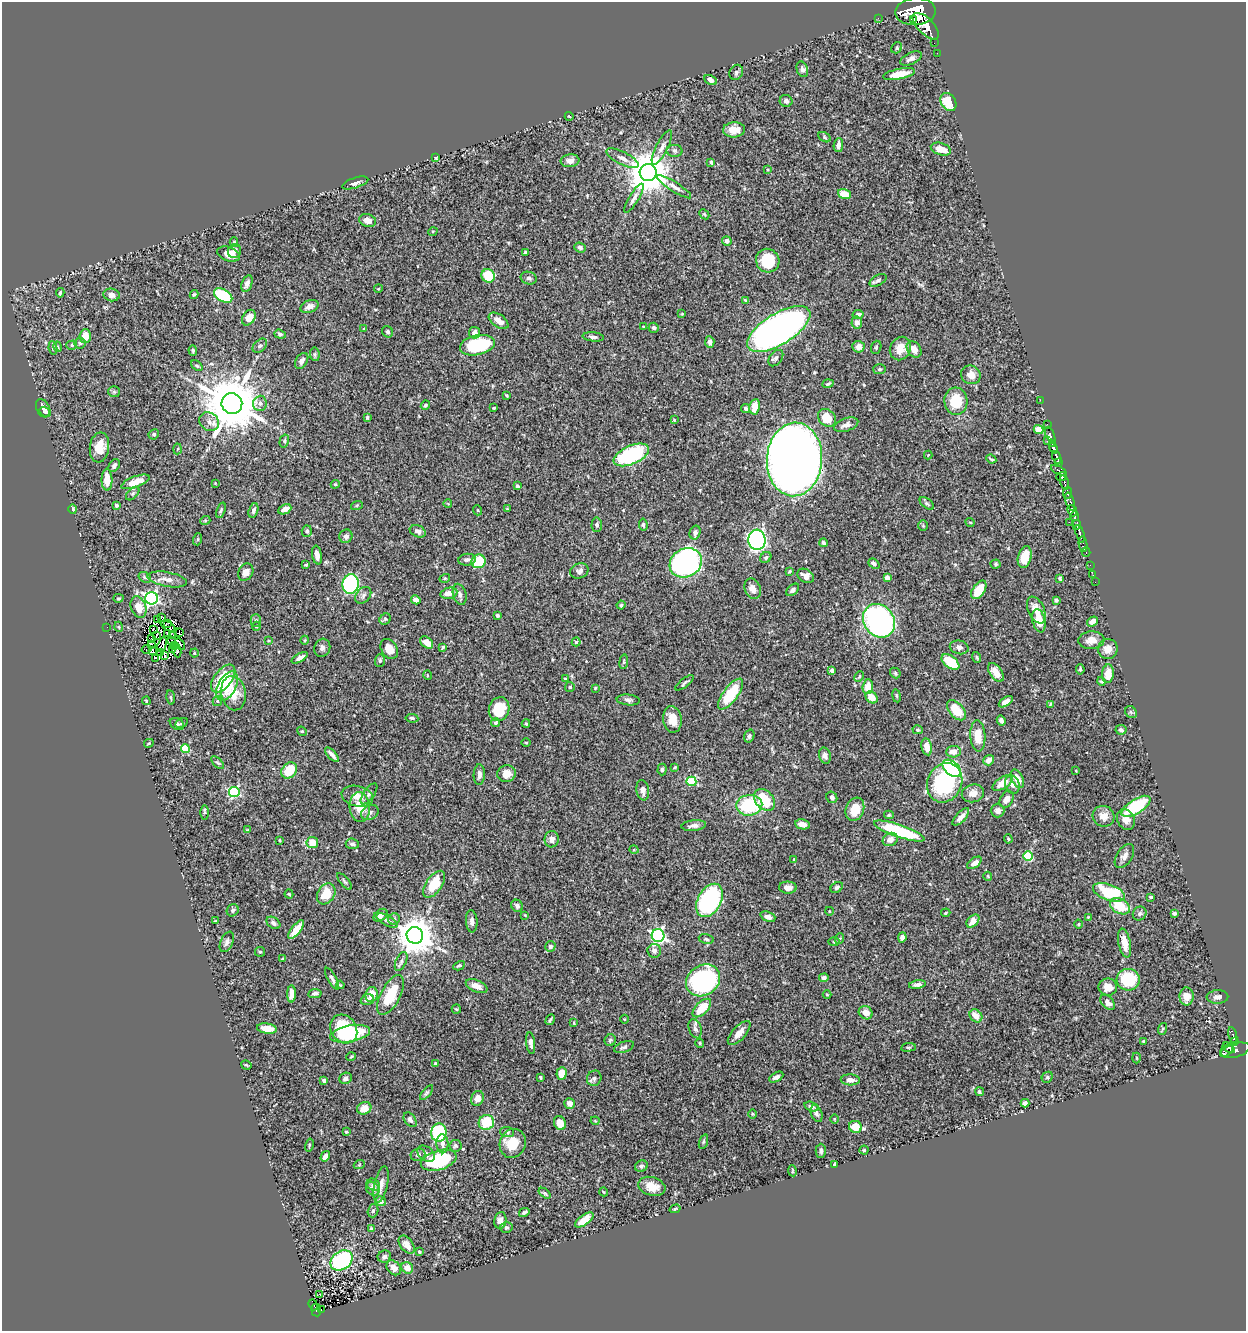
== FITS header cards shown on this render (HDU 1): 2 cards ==
NAXIS1  =                 1244
NAXIS2  =                 1329

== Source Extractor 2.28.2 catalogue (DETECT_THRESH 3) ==
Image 1244 x 1329 px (HDU 1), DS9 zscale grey, 1 PNG px = 1 image px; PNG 1248 x 1333 px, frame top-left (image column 1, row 1329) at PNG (2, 2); each listed source drawn as its Kron ellipse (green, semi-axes under 4 px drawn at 4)
Background 0.612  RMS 0.022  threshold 0.0655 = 3 sigma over >= 5 px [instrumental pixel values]
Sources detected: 493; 4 with non-positive FLUX_AUTO (blend fragments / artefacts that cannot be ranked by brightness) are neither listed nor drawn; the other 489 listed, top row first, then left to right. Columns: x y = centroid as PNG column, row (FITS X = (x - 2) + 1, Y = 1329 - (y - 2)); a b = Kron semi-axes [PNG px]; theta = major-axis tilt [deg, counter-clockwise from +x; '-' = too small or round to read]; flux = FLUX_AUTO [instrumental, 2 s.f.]
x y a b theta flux
915 12 20 13 3 7800
878 18 2 2 - 8.5
914 20 3 2 - 260
926 26 17 8 -45 2800
934 43 2 2 - 6.2
897 48 6 5 - 2.2
937 53 2 2 - 6.3
911 59 12 5 23 6.2
802 69 8 5 -69 3.7
736 72 8 6 58 3.3
899 74 16 5 11 28
711 80 7 4 -30 5.5
786 101 6 6 - 4.1
948 102 9 7 -60 40
569 116 4 2 - 1
734 130 11 7 3 16
824 137 7 4 -30 2.3
838 145 7 4 82 6.1
662 147 19 6 63 8.8
941 149 10 6 -18 15
674 151 8 6 -3 3.5
436 158 3 2 - 1.4
622 158 18 6 -27 9.6
570 161 9 6 4 7.6
711 162 4 3 - 1.8
768 170 3 3 - 1.3
648 172 8 8 - 5200
355 183 13 5 18 5.7
674 187 20 5 -33 8.4
844 194 7 5 -17 21
634 198 16 5 58 6.4
704 214 6 4 -43 1.9
367 220 8 6 -17 9.7
433 231 5 3 - 1.1
727 241 5 4 - 4.4
234 242 5 4 - 1.9
580 247 6 4 -23 4.2
235 251 7 6 - 6.5
525 252 4 3 - 2.1
229 254 12 6 -21 15
768 261 12 11 - 47
488 276 7 6 - 48
529 278 8 6 -15 4.3
878 280 9 5 30 3.9
247 283 8 5 72 6
378 289 4 3 - 1.2
60 293 4 3 - 2.1
111 295 8 6 -9 5.9
194 295 4 3 - 1.7
223 296 10 6 -30 79
745 300 4 3 - 1.9
309 306 9 6 21 7.5
682 314 4 2 - 1
858 314 6 4 12 4.6
249 318 8 6 55 16
499 321 11 6 -35 11
857 322 6 5 - 5.3
643 327 3 2 - 1.5
654 328 5 5 - 3.3
363 329 4 3 - 1.4
779 329 36 15 32 940
387 332 6 5 - 3.1
474 333 6 5 - 7.1
280 334 6 4 -19 2.7
85 336 7 6 - 18
593 337 11 4 -5 4.9
710 342 6 4 -85 7.1
80 343 5 5 - 2.2
72 345 5 4 - 2.4
477 345 17 10 12 93
260 346 8 5 43 3.9
58 347 5 3 - 1.3
858 347 6 5 - 9.4
876 347 7 5 70 2.1
53 348 7 4 -82 2.7
900 348 12 10 59 20
914 349 9 6 -55 12
193 350 5 4 - 2
315 354 7 5 -84 2.4
776 358 9 6 52 3.9
302 361 9 5 58 5.7
197 366 6 4 -39 2.7
879 369 6 5 - 2.4
971 375 10 9 - 14
828 384 5 3 - 1.8
114 392 6 5 - 1.8
507 395 4 3 - 1.7
1040 400 2 2 - 9.7
956 401 14 11 -86 37
232 403 10 10 - 10000
260 403 7 6 - 5.5
425 405 5 4 - 2
755 407 8 5 80 18
43 408 10 6 -65 6.3
494 408 3 3 - 1.7
746 408 4 4 - 3.7
45 412 6 4 -31 3.5
367 417 3 3 - 2.4
827 418 10 8 -42 32
674 420 4 4 - 1.2
209 422 10 9 - 10
1047 424 2 2 - 14
846 425 12 6 18 8.2
1038 430 5 4 - 15
154 434 5 5 - 2.6
1050 435 8 3 -68 43
284 441 6 4 76 2.3
1047 441 4 2 - 17
1052 443 3 3 - 170
99 447 15 9 83 22
1054 448 5 4 - 780
177 449 5 3 - 1.6
631 455 19 9 24 130
928 455 4 4 - 1.2
1057 457 7 3 -66 500
794 459 37 27 87 2200
991 459 5 2 - 1.7
1059 463 3 2 - 100
114 466 7 5 59 3.7
1059 470 8 3 -27 150
1061 477 5 3 - 190
107 480 11 5 -89 16
135 482 15 5 20 22
215 483 3 2 - 0.97
1064 483 7 3 -72 380
335 484 4 4 - 1.7
517 486 4 3 - 2.5
133 493 8 5 45 3.3
1067 493 6 4 87 370
1070 502 9 4 -72 200
927 503 8 4 -38 2.9
448 504 4 2 - 1
116 505 3 3 - 2.8
357 505 6 4 20 1.8
73 509 4 4 - 3.1
285 509 7 4 26 11
507 509 3 3 - 1
221 510 8 4 71 2.3
253 510 7 4 74 4.6
477 510 5 3 - 1.3
1072 511 6 4 -66 1300
1074 516 5 3 - 230
205 521 5 3 - 1.5
970 522 5 3 - 1.4
1069 522 2 2 - 15
597 525 7 5 86 3.3
643 525 6 4 -84 2.8
1077 525 5 3 - 370
923 526 5 4 - 1.8
307 531 6 5 - 3.5
418 531 8 5 -24 5.5
695 532 7 5 75 6
1080 534 9 3 -72 680
346 536 7 6 - 5.5
198 539 6 4 72 1.7
757 540 10 8 -85 350
823 543 4 3 - 3
1083 544 8 3 -81 110
1086 552 4 2 - 61
317 555 9 4 -81 8.6
766 557 6 5 - 2.9
1025 557 11 6 75 24
467 560 9 6 8 4.8
478 561 7 6 - 57
686 563 17 14 28 370
874 564 6 4 -41 4.4
996 564 5 4 - 1.8
306 565 3 3 - 1.6
1090 565 2 2 - 6.2
579 571 9 7 23 5.5
789 571 3 2 - 1.5
246 572 9 7 62 8.3
1093 575 2 2 - 5
806 576 9 6 -31 8.3
145 577 7 5 -32 2.8
445 578 5 3 - 1.4
887 578 4 4 - 13
1060 578 3 3 - 1.9
167 579 20 7 -10 11
1095 582 2 2 - 5.7
351 584 10 8 78 200
753 589 10 8 -66 12
793 590 7 5 42 4.5
979 590 10 6 57 34
449 593 8 5 11 12
460 594 11 6 -75 5.7
363 595 9 7 48 5.2
118 598 5 4 - 1.9
152 598 6 6 - 330
416 600 5 4 - 8.3
1056 600 4 3 - 3.1
621 605 4 4 - 1.9
138 607 11 7 -70 20
1036 610 14 8 -65 18
497 615 4 3 - 2.4
161 618 3 2 - 3.7
158 619 3 2 - 1.5
385 619 6 5 - 2.2
256 621 6 5 - 2.8
879 621 18 15 -53 340
1039 621 12 6 -77 23
1092 622 6 4 34 8.5
168 623 3 2 - 1
168 626 8 2 -31 0.072
256 626 4 4 - 1.4
107 627 2 2 - 8.7
119 627 5 3 - 1.2
153 629 3 2 - 1.4
179 633 3 2 - 1.1
167 634 3 2 - 0.31
173 635 3 2 - 0.49
156 636 3 2 - 0.89
152 638 3 2 - 2
171 640 2 2 - 0.65
305 640 4 3 - 1.2
1091 640 13 8 5 13
268 641 4 3 - 1.1
427 642 7 5 -42 12
576 642 4 4 - 1.9
152 644 4 2 - 1.2
162 644 7 3 74 1.2
180 644 6 4 -55 1.1
175 645 3 2 - 0.43
443 647 4 3 - 2.1
959 647 9 6 -12 5.8
322 648 9 8 - 5.2
146 649 5 3 - 2.8
389 649 11 7 -58 18
1108 649 10 10 - 12
152 650 3 2 - 0.48
173 650 3 2 - 0.41
177 651 7 2 -82 0.96
161 653 2 2 - 1.2
194 653 4 3 - 1.1
165 656 4 2 - 1.3
977 657 5 3 - 1.7
155 658 3 2 - 1.3
300 658 9 3 31 5.9
380 661 6 5 - 3.1
624 662 7 3 82 1.8
950 662 10 6 -39 48
1080 669 5 3 - 2.4
832 671 4 4 - 9.6
996 672 11 6 -55 14
895 673 6 4 -47 2.1
1108 674 9 6 84 18
427 675 5 3 - 1.2
859 676 5 4 - 1.7
223 679 16 9 52 65
565 679 4 3 - 1.3
1102 681 4 3 - 2.2
684 683 11 3 37 2.5
227 686 16 9 61 34
570 687 5 5 - 2.5
868 687 7 5 85 17
595 688 4 4 - 1.4
233 693 17 12 -79 27
731 694 18 7 53 57
896 696 6 3 -80 1.7
872 697 6 5 - 17
171 698 7 3 -81 2
628 700 11 5 -5 4.5
146 701 4 3 - 1.4
217 701 5 4 - 1.8
1006 702 8 4 34 8.7
1050 704 4 3 - 1.6
499 709 12 10 71 44
956 710 12 7 -48 29
1131 712 6 5 - 2.4
412 718 6 4 -8 2.8
672 719 13 9 -81 19
1001 721 5 4 - 5.2
496 722 5 4 - 2.6
181 723 6 4 29 2.1
177 724 7 5 -29 3.4
526 724 4 4 - 1.6
918 730 5 4 - 1.9
1121 730 5 5 - 4.2
302 731 5 4 - 1.7
749 736 7 5 72 3.5
978 736 15 7 -87 22
526 742 5 3 - 1.3
149 743 5 3 - 1.8
927 747 8 5 -79 15
185 748 4 4 - 68
953 752 7 6 - 13
332 755 9 3 -47 5.9
825 756 8 5 -73 6.1
989 760 6 5 - 8.7
218 763 8 4 -43 2.2
675 767 4 3 - 1.7
952 768 11 6 -39 160
662 769 6 4 87 2.4
289 770 9 7 49 45
1076 771 3 2 - 0.96
507 774 9 8 - 14
479 775 10 5 89 5.1
1017 779 10 5 -63 19
691 781 5 4 - 81
945 783 20 17 65 150
1003 783 11 5 34 22
1012 785 9 7 -72 7.1
643 790 10 6 -81 6.6
234 792 5 5 - 150
973 793 11 8 14 13
369 794 12 5 55 4.8
357 796 16 10 -13 13
832 797 6 5 - 3.9
1007 799 9 6 61 8.8
765 800 12 9 -48 46
749 805 13 10 5 83
1136 806 16 7 32 81
360 807 15 10 -85 28
855 809 12 9 70 26
998 811 7 7 - 6.4
205 812 7 4 -89 1.7
370 812 9 7 32 5.5
889 815 5 4 - 1.9
1104 816 11 10 - 13
961 817 11 5 47 9.5
1126 820 10 8 -66 11
802 824 7 5 -10 8.7
694 826 12 5 6 6.7
247 830 4 4 - 1.2
899 831 27 6 -19 110
552 839 8 7 - 6.8
890 839 8 6 30 9.4
1008 839 4 3 - 1.9
280 840 3 3 - 1.5
312 843 5 5 - 19
352 844 6 5 - 3.8
634 850 4 3 - 1.3
1028 856 5 4 - 65
1124 856 13 8 57 8.4
794 859 4 3 - 1.2
974 863 8 4 37 8.4
988 876 4 3 - 1.6
344 881 10 4 -50 2.7
434 884 15 8 56 45
837 887 6 5 - 3
788 888 9 6 -3 7.7
1109 892 16 8 -19 86
289 894 4 4 - 1.7
326 894 11 8 59 33
1151 897 4 3 - 2.1
709 900 18 11 61 200
517 906 6 5 - 4.7
1120 906 11 7 -30 38
233 910 6 5 - 3
829 911 4 3 - 1
946 913 5 3 - 1.5
1140 913 7 6 - 3.7
1174 913 4 3 - 2.3
380 915 8 5 40 8
525 915 2 2 - 0.89
768 917 8 5 -21 7.3
1088 917 3 3 - 0.98
394 919 6 5 - 3.1
387 920 11 5 -28 4.6
215 921 4 3 - 1.1
472 921 11 5 -86 8.6
973 921 7 5 46 12
273 923 8 5 -37 3.8
1079 924 4 3 - 1.3
296 930 11 4 53 18
415 935 8 8 - 3700
658 936 6 6 - 330
902 937 5 4 - 5.5
706 939 7 5 -11 2.5
839 939 5 3 - 1.9
227 942 11 6 67 5.5
834 942 6 4 2 1.8
1125 943 15 6 -79 16
550 946 5 5 - 3.2
654 951 7 6 - 4.5
260 952 5 5 - 2.1
283 959 4 3 - 1.5
401 961 10 5 65 4.6
459 966 6 4 28 2.1
824 978 5 4 - 3.5
332 979 12 4 -61 4.2
703 980 18 15 35 230
1128 980 11 11 - 68
340 985 4 3 - 1.3
917 985 8 4 9 5.1
477 986 11 6 -24 11
1108 987 9 8 - 14
315 993 7 4 9 3.6
291 994 8 4 89 9.8
371 994 7 6 - 17
391 995 22 9 62 48
827 995 4 3 - 1.3
1187 996 9 7 88 12
1217 997 11 6 3 7.1
367 1000 7 5 18 6.2
1108 1002 9 5 -48 7.5
702 1008 11 6 44 29
456 1009 5 4 - 1.7
866 1013 7 6 - 12
976 1016 7 5 -47 14
625 1019 4 3 - 1.1
550 1020 6 2 60 2.4
574 1023 4 2 - 1
267 1028 10 5 -8 17
344 1029 15 12 -54 72
695 1029 10 6 -71 5.6
1162 1029 6 4 71 1.7
739 1033 15 6 48 13
350 1034 20 8 11 120
1233 1035 8 3 -75 93
610 1040 6 5 - 2.5
1143 1041 3 2 - 1.2
1235 1042 4 3 - 100
531 1043 11 4 -83 5.8
700 1043 4 4 - 1.6
624 1047 10 5 19 3.8
908 1047 7 3 7 1.6
1229 1048 7 4 -33 310
1235 1050 15 7 15 440
1226 1051 8 5 42 260
351 1057 5 3 - 1.3
1136 1058 5 3 - 1.5
435 1063 4 3 - 1.1
246 1065 5 2 - 1.5
562 1073 6 5 - 19
541 1077 3 3 - 1.7
776 1077 8 4 30 4.6
1047 1077 6 5 - 2.5
345 1078 6 5 - 5.1
594 1078 8 7 - 4.2
324 1080 4 3 - 5
850 1080 9 5 -3 7.7
979 1092 4 4 - 2.1
427 1093 9 4 51 2.5
477 1098 7 6 - 10
1025 1103 4 4 - 5.3
570 1104 5 5 - 7.7
812 1106 7 4 -17 3.8
364 1108 7 6 - 16
817 1113 9 5 -69 4
752 1114 5 3 - 1.3
834 1119 4 3 - 1.2
410 1120 8 5 -55 4.4
595 1121 4 4 - 1.5
486 1123 8 7 - 41
560 1123 7 5 -63 18
855 1127 6 6 - 26
346 1132 3 3 - 1.6
439 1132 9 7 83 91
507 1132 7 5 -5 3
703 1142 8 3 71 2
513 1143 14 13 - 29
442 1144 9 6 -87 6.8
309 1145 7 3 78 1.6
456 1146 6 6 - 2.7
864 1150 4 4 - 1.8
821 1151 7 5 89 3.8
426 1154 10 6 -41 5.4
418 1155 7 6 - 4.2
325 1156 5 4 - 7.2
439 1160 18 9 16 120
834 1164 3 2 - 1.4
359 1165 5 3 - 1.3
641 1166 6 5 - 2.8
792 1171 5 2 - 1.4
381 1184 18 6 77 11
373 1185 7 5 -28 3.4
652 1186 14 9 -16 22
373 1189 7 6 - 9.1
604 1192 4 3 - 1.1
545 1193 7 4 -38 2.2
380 1201 5 5 - 5.4
675 1209 5 3 - 2.2
373 1211 7 5 72 2.9
524 1212 5 3 - 2.5
500 1220 8 6 80 6.5
584 1220 11 5 36 18
506 1228 6 5 - 2.6
371 1229 3 3 - 2.3
407 1245 10 6 -53 10
419 1252 3 3 - 2.4
384 1257 7 6 - 3.6
341 1260 12 9 35 130
394 1268 8 6 -47 9.2
407 1268 6 5 - 11
320 1294 3 2 - 1.4
313 1305 6 3 -68 56
316 1310 6 5 - 70
321 1310 3 2 - 17
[4 non-positive-flux detections neither listed nor drawn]